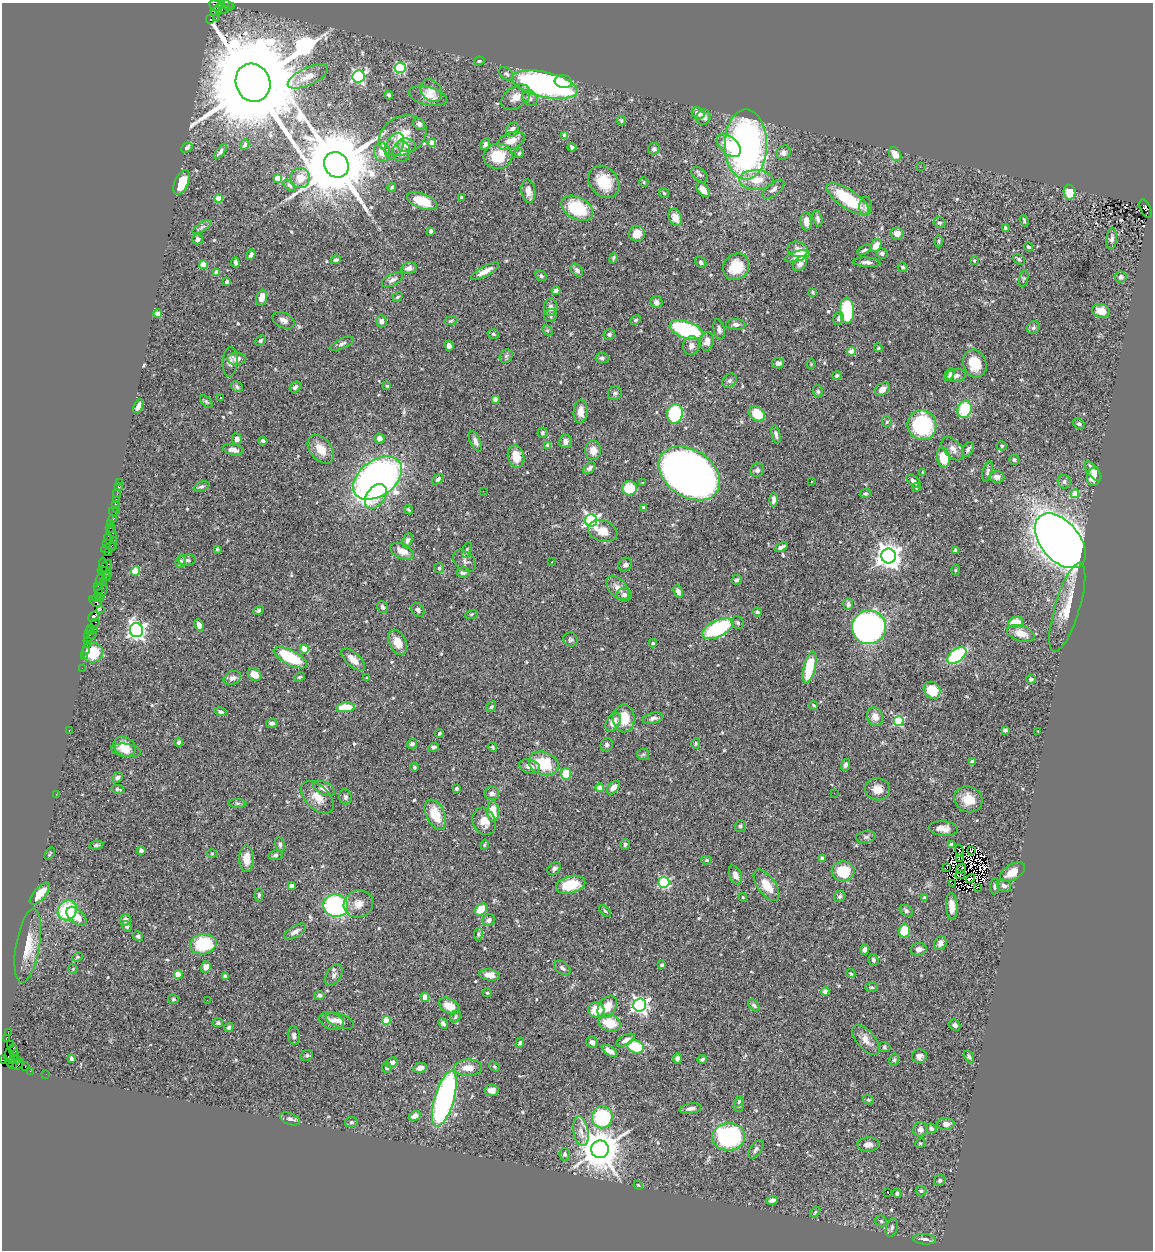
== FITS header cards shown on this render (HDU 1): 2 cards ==
NAXIS1  =                 1151
NAXIS2  =                 1248

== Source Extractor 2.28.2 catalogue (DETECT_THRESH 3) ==
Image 1151 x 1248 px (HDU 1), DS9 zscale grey, 1 PNG px = 1 image px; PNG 1155 x 1252 px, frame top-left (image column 1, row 1248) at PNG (2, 3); each listed source drawn as its Kron ellipse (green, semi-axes under 4 px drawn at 4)
Background 0.686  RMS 0.036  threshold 0.108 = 3 sigma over >= 5 px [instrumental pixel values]
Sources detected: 570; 9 with non-positive FLUX_AUTO (blend fragments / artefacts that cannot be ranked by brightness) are neither listed nor drawn; of the other 561, the 500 brightest by FLUX_AUTO listed and drawn (61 fainter detections omitted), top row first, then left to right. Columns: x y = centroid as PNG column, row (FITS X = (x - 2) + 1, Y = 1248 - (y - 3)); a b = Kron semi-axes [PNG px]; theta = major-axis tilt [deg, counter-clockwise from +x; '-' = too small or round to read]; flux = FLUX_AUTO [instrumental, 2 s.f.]
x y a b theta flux
222 5 4 3 - 140
216 6 7 5 -25 180
228 6 6 4 -43 120
232 6 4 2 - 24
221 9 7 5 -8 270
216 11 5 3 - 240
216 18 2 2 - 13
210 19 4 3 - 370
479 61 5 4 - 3.6
400 68 5 5 - 190
506 74 8 5 -41 5.3
308 76 22 8 25 30
359 76 6 6 - 460
563 82 9 6 -9 40
253 83 19 17 -68 82000
544 85 33 12 -12 690
431 90 12 10 -55 37
389 95 4 3 - 5.7
428 96 20 9 -14 28
516 97 16 10 35 27
530 98 8 7 - 8.8
698 113 7 5 -35 20
703 117 8 7 - 14
621 120 5 3 - 3.5
419 124 6 5 - 7.8
512 129 7 6 - 12
403 135 25 19 26 66
565 135 4 4 - 27
511 141 14 8 21 34
432 143 4 4 - 45
485 144 6 4 63 7.9
746 144 35 21 90 930
245 145 5 4 - 6.4
406 145 9 7 -13 13
729 145 14 8 -43 62
394 146 14 8 63 18
187 147 6 4 33 5.7
572 147 4 4 - 4.4
654 149 6 5 - 7.2
401 151 10 8 85 19
220 152 9 4 52 7
382 152 10 8 -78 28
519 153 4 4 - 3.9
783 153 8 6 41 9.5
895 154 7 5 -56 29
498 156 14 12 6 74
336 165 13 11 -50 33000
920 167 2 2 - 3.5
700 174 9 6 -43 7
277 178 4 4 - 42
300 178 10 10 - 29
756 180 17 10 -1 48
182 182 13 7 67 53
604 182 17 14 -49 64
644 182 4 4 - 3.4
289 185 7 4 -41 5.6
392 187 4 3 - 4.5
773 189 13 6 39 11
703 190 8 5 -51 23
528 191 12 7 -81 18
1070 192 7 6 - 51
664 193 5 4 - 3.4
461 197 4 3 - 2.8
219 198 4 4 - 49
848 199 25 9 -34 130
422 201 16 7 -21 75
866 206 10 6 83 11
577 208 17 11 -28 120
1146 209 10 5 -66 290
675 217 9 6 -65 25
818 218 8 4 -76 7.5
806 221 9 5 -86 21
1024 221 6 3 -71 4.2
940 223 6 5 - 5
202 227 11 4 32 6.5
1005 228 3 3 - 4.7
431 231 4 4 - 8.2
897 233 6 6 - 15
637 234 8 7 - 31
197 239 5 5 - 8.9
1112 239 11 5 84 8.5
939 241 6 4 -90 3.4
876 245 7 5 60 29
1028 247 4 4 - 4.8
798 249 10 7 -14 17
864 250 8 4 30 5.6
882 253 5 5 - 6.4
251 255 5 3 - 6.8
797 256 13 5 16 54
613 258 5 3 - 3.2
1019 259 6 4 -38 4.3
336 260 5 4 - 5.9
974 261 4 3 - 4.5
235 262 5 3 - 7.1
701 262 6 4 -48 6.3
867 262 13 4 -5 9.5
800 264 8 5 49 15
204 265 4 4 - 61
736 267 14 12 46 70
903 267 5 4 - 4.5
409 268 8 5 12 12
577 270 7 5 -47 6.8
485 271 15 5 29 23
217 273 4 4 - 34
541 276 6 4 -30 5
1121 277 6 5 - 11
1024 279 8 4 75 3.5
392 280 11 6 27 11
227 282 4 3 - 6.1
556 291 4 4 - 8
813 292 4 3 - 3
262 297 8 5 73 26
397 297 5 4 - 4.6
656 302 6 6 - 9.7
551 307 8 6 -90 12
847 311 13 7 -88 210
1101 311 9 7 -18 22
158 314 4 4 - 36
551 315 7 6 - 4.6
838 318 7 4 71 6.6
283 320 12 7 -26 11
636 320 5 4 - 3.7
381 321 6 5 - 8
451 321 6 4 8 3.5
736 324 9 5 1 9.6
1033 328 7 6 - 6.2
547 330 6 4 -43 3.1
686 330 17 8 -20 230
719 330 10 5 -77 8.9
493 334 6 4 -17 3.6
609 334 6 5 - 5.5
260 340 6 4 46 4.6
707 341 9 6 80 20
342 344 13 5 23 7.9
691 345 9 8 - 14
449 346 5 4 - 11
878 348 4 4 - 3.2
851 351 4 4 - 67
506 356 7 6 - 5.4
602 358 6 5 - 6.4
237 359 9 6 1 16
230 362 15 7 85 11
778 363 6 5 - 8.8
811 364 5 5 - 3.1
975 364 14 11 -69 57
837 375 5 4 - 4.7
949 375 7 4 64 5.3
956 375 9 6 6 11
729 381 8 6 43 6.4
387 386 4 4 - 3.2
237 387 6 5 - 5.9
295 387 6 4 46 6.9
882 389 8 5 39 18
818 392 6 5 - 4.3
615 393 7 6 - 5.3
221 397 3 3 - 11
495 399 4 3 - 18
206 402 7 4 -45 4.1
138 406 7 4 62 13
965 409 9 7 71 110
581 411 12 7 87 23
675 414 10 8 76 150
757 414 8 6 -43 71
887 422 5 5 - 4.8
1079 424 6 5 - 5.3
922 425 15 14 - 230
542 433 5 5 - 5.2
776 435 9 4 -78 7.4
237 439 6 4 -86 13
379 439 5 5 - 15
263 441 4 3 - 3.9
475 441 11 5 -67 9.7
565 441 7 6 - 12
548 446 4 4 - 23
1002 446 5 4 - 3.4
321 449 16 10 -52 38
953 449 14 8 -47 16
968 449 8 5 60 7.5
233 450 10 5 -11 16
593 450 10 8 -89 23
516 457 11 8 -78 39
943 458 10 6 -78 66
1014 460 5 5 - 4.3
589 468 7 5 44 8.6
757 470 7 6 - 7.7
988 471 10 4 74 6.5
1093 471 11 5 -52 16
923 472 4 3 - 3.1
689 473 33 23 -34 1800
997 477 7 6 - 11
1094 477 9 7 83 32
378 478 27 17 36 1300
438 479 6 4 41 5.9
812 481 3 2 - 3
914 481 8 5 -44 11
1064 482 7 6 - 7.8
119 483 3 2 - 14
643 483 3 3 - 4.3
118 486 3 2 - 6.6
202 486 8 4 22 5
916 487 4 3 - 3
629 488 7 7 - 65
483 491 2 2 - 5.2
117 494 4 2 - 30
865 494 5 4 - 3.9
1075 494 4 4 - 53
376 496 14 9 54 48
116 499 2 2 - 8.1
774 500 7 4 88 8.8
115 504 4 3 - 74
643 507 4 3 - 3.6
116 509 3 2 - 8.8
408 510 4 3 - 3.1
114 512 5 3 - 33
113 519 4 4 - 61
591 521 6 6 - 650
111 523 3 2 - 40
111 528 5 3 - 91
603 531 15 10 -17 29
112 532 6 3 -43 110
108 538 6 3 -79 68
114 540 2 2 - 26
407 540 7 4 68 6.1
1060 541 32 19 -50 3600
107 544 3 2 - 46
113 547 3 2 - 62
781 547 7 3 25 8.2
108 548 7 4 21 91
217 549 4 4 - 3.1
467 550 8 4 73 4.4
955 550 4 3 - 6
402 551 12 7 -26 23
108 553 2 2 - 43
888 556 7 7 - 2500
187 560 9 5 6 6.4
181 561 7 5 76 4.7
464 561 13 9 -45 11
552 562 3 2 - 2.7
103 565 8 3 -89 140
625 565 7 6 - 7.1
106 566 6 4 53 90
439 568 5 5 - 3.4
956 570 5 3 - 2.7
136 571 5 4 - 79
104 572 7 4 -22 120
463 572 6 5 - 7
106 577 4 4 - 160
100 579 6 3 74 110
737 580 5 4 - 5.7
103 582 4 3 - 33
98 586 2 2 - 36
618 588 14 8 -50 19
98 590 5 3 - 55
678 591 7 4 -67 14
101 593 8 4 58 290
624 595 7 7 - 7.8
97 598 5 2 - 65
100 599 3 3 - 110
96 602 7 3 -40 76
848 604 6 5 - 7.7
383 607 6 5 - 6.7
1067 607 46 12 73 66
101 609 4 3 - 19
258 610 6 4 34 4.7
418 610 8 6 -47 6.9
757 612 4 4 - 5.2
471 614 6 4 20 3.3
93 616 6 4 44 150
95 622 3 2 - 71
1016 622 7 5 11 49
738 623 6 5 - 4.7
199 625 6 4 -68 13
869 627 17 17 - 880
90 628 3 2 - 51
95 629 3 2 - 28
718 629 17 8 26 200
136 630 7 6 - 1000
90 631 4 3 - 36
1021 633 14 8 -17 30
90 635 6 2 13 42
570 639 7 7 - 5.3
88 640 2 2 - 19
397 642 13 8 -65 28
653 643 4 3 - 3.6
87 644 2 2 - 30
304 649 4 4 - 64
86 650 2 2 - 25
92 652 10 10 - 70
957 655 11 6 37 230
84 657 3 2 - 63
290 658 18 7 -28 120
353 660 15 7 -42 23
810 667 16 6 77 100
82 668 2 2 - 13
254 674 7 5 -37 22
300 677 5 3 - 3.2
232 678 9 6 22 10
367 678 4 4 - 2.7
1031 679 5 4 - 5.6
932 690 9 7 -47 73
814 705 5 3 - 3.1
345 707 9 5 4 56
491 707 6 4 57 4
221 712 6 4 -17 5.8
875 717 9 8 - 19
653 718 10 5 13 9.1
624 719 14 10 -89 50
899 721 5 5 - 180
613 722 10 6 60 25
272 723 6 4 7 7.9
69 730 3 2 - 24
1005 730 4 4 - 6.5
1038 731 3 2 - 3.2
439 733 4 3 - 3.8
179 742 4 3 - 5.1
696 743 5 4 - 3.5
412 744 5 4 - 6.5
607 745 6 6 - 6.4
124 747 12 9 -35 31
434 747 5 3 - 5
492 747 5 3 - 3
126 750 15 6 -10 21
643 754 6 5 - 4.5
972 762 4 3 - 12
544 763 15 11 -21 90
845 765 6 4 74 7.5
529 766 10 7 -15 15
414 767 4 3 - 3.3
566 774 6 5 - 46
118 777 6 5 - 8.1
324 788 12 6 -26 14
600 788 4 4 - 33
613 788 8 5 49 17
118 789 6 3 -13 4.1
456 789 3 3 - 4.5
877 789 12 11 - 25
492 793 7 6 - 8.6
834 793 2 2 - 2.8
56 794 2 2 - 8.2
318 797 20 11 -44 31
345 797 8 6 -78 6
968 799 14 12 -26 41
238 803 9 4 0 4.9
493 811 10 6 -87 43
435 815 16 9 -66 56
484 821 14 11 -63 30
740 826 6 5 - 4.5
943 829 14 7 -5 20
866 837 10 6 9 6.7
625 844 5 5 - 4.5
96 845 7 4 11 5
280 845 7 5 -76 5.5
484 845 5 3 - 2.8
951 845 4 4 - 20
971 850 3 2 - 2.8
141 851 4 4 - 10
959 851 6 3 -76 3.3
50 854 7 3 56 2.7
212 854 5 3 - 2.7
275 855 7 5 11 5.2
822 858 4 4 - 9
959 858 3 3 - 3.5
246 859 13 7 90 31
707 860 5 4 - 4.2
947 868 2 2 - 4.3
554 869 7 5 40 7.3
961 869 5 2 - 4.3
843 871 11 10 - 76
1013 872 14 7 31 35
960 874 5 2 - 3.5
736 875 10 6 -68 13
970 878 5 2 - 3.1
664 882 5 5 - 250
952 884 4 2 - 3.6
571 885 15 8 14 76
767 885 18 9 -54 43
291 886 4 4 - 18
995 886 8 4 87 4.7
1004 886 7 6 - 9.4
977 887 3 2 - 14
40 893 13 6 48 41
259 895 7 4 88 4.7
840 896 6 5 - 4.7
743 897 4 4 - 2.7
925 897 4 3 - 3.3
358 904 15 13 20 24
336 906 12 11 - 320
952 906 13 6 -87 24
67 910 10 9 - 140
481 910 7 5 41 53
605 911 7 3 -45 3.7
906 911 7 5 -37 5.5
77 916 12 7 -41 29
125 920 6 5 - 13
489 920 6 5 - 9
127 926 5 4 - 4.8
904 931 7 5 86 53
295 932 12 5 31 12
478 934 6 4 83 4.1
138 936 5 4 - 4.3
940 943 7 6 - 12
203 944 13 10 12 150
28 946 37 11 80 57
865 949 5 4 - 6.7
919 949 8 6 15 12
77 957 5 4 - 3.1
873 960 6 5 - 6
662 965 3 3 - 4.9
206 967 5 5 - 15
562 968 9 6 -38 8.8
73 969 5 5 - 2.8
178 974 4 4 - 48
851 974 5 3 - 3.6
334 975 12 7 59 10
489 975 10 5 -8 23
225 976 4 3 - 7.1
872 987 6 4 -3 4.2
825 991 4 4 - 12
487 993 4 4 - 2.9
319 995 5 4 - 8
425 997 4 4 - 43
173 999 5 5 - 3.7
207 1000 2 2 - 31
640 1005 6 6 - 740
754 1005 7 4 -50 6.1
449 1006 11 7 -31 33
607 1007 12 8 57 35
596 1010 8 7 - 48
455 1017 6 5 - 4.8
332 1021 12 8 -21 14
340 1021 15 6 -20 14
386 1021 4 4 - 70
218 1023 5 4 - 4.6
610 1023 11 8 -17 62
443 1024 5 4 - 7.6
955 1025 6 5 - 6.2
229 1027 5 4 - 4
8 1033 2 2 - 7.8
294 1036 9 6 -83 7.4
6 1038 4 3 - 91
626 1040 10 5 27 11
866 1040 18 9 -49 23
592 1042 6 5 - 11
520 1043 5 4 - 4.9
10 1045 2 2 - 7.3
636 1047 9 6 -19 91
884 1047 6 5 - 3.8
13 1051 6 3 -89 180
609 1051 9 4 -33 27
15 1055 4 3 - 120
307 1055 6 5 - 4.8
919 1056 7 7 - 11
969 1056 6 4 -56 5.7
10 1058 9 5 -82 160
71 1058 4 3 - 5.3
677 1058 5 4 - 7.7
3 1059 4 2 - 36
702 1059 5 4 - 5
15 1060 6 3 1 160
894 1060 6 5 - 4
392 1063 6 5 - 12
18 1064 6 4 48 150
12 1065 3 2 - 33
25 1067 4 2 - 71
494 1067 6 4 -36 3.3
387 1068 5 4 - 5.3
420 1068 7 5 13 13
468 1068 14 8 1 26
30 1071 2 2 - 14
46 1074 2 2 - 14
492 1090 7 5 -5 16
444 1099 29 9 74 630
868 1100 5 4 - 3.4
739 1101 5 4 - 3
739 1105 7 5 72 5.1
690 1109 11 5 9 9.1
415 1116 6 4 27 13
602 1117 11 10 - 220
290 1119 10 5 -21 7
351 1122 6 5 - 4.7
946 1124 8 6 1 12
931 1128 5 4 - 5.2
920 1129 7 7 - 11
581 1131 15 7 -80 19
729 1137 16 13 5 440
920 1143 5 4 - 3.6
868 1144 11 7 2 14
600 1149 9 8 - 9100
756 1149 10 5 56 7.2
565 1154 6 5 - 5.4
940 1180 6 5 - 4.6
638 1185 5 4 - 2.7
921 1191 5 5 - 4.5
888 1193 3 2 - 26
897 1193 4 4 - 4.8
772 1200 6 4 17 7.6
815 1212 6 4 46 2.9
881 1221 5 5 - 4.4
892 1228 9 6 73 8.2
924 1239 11 5 -3 9.4
At the frame edge (FLAGS 8, measured only in part): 1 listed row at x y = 3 1059
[61 fainter detections neither listed nor drawn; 9 non-positive-flux detections neither listed nor drawn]